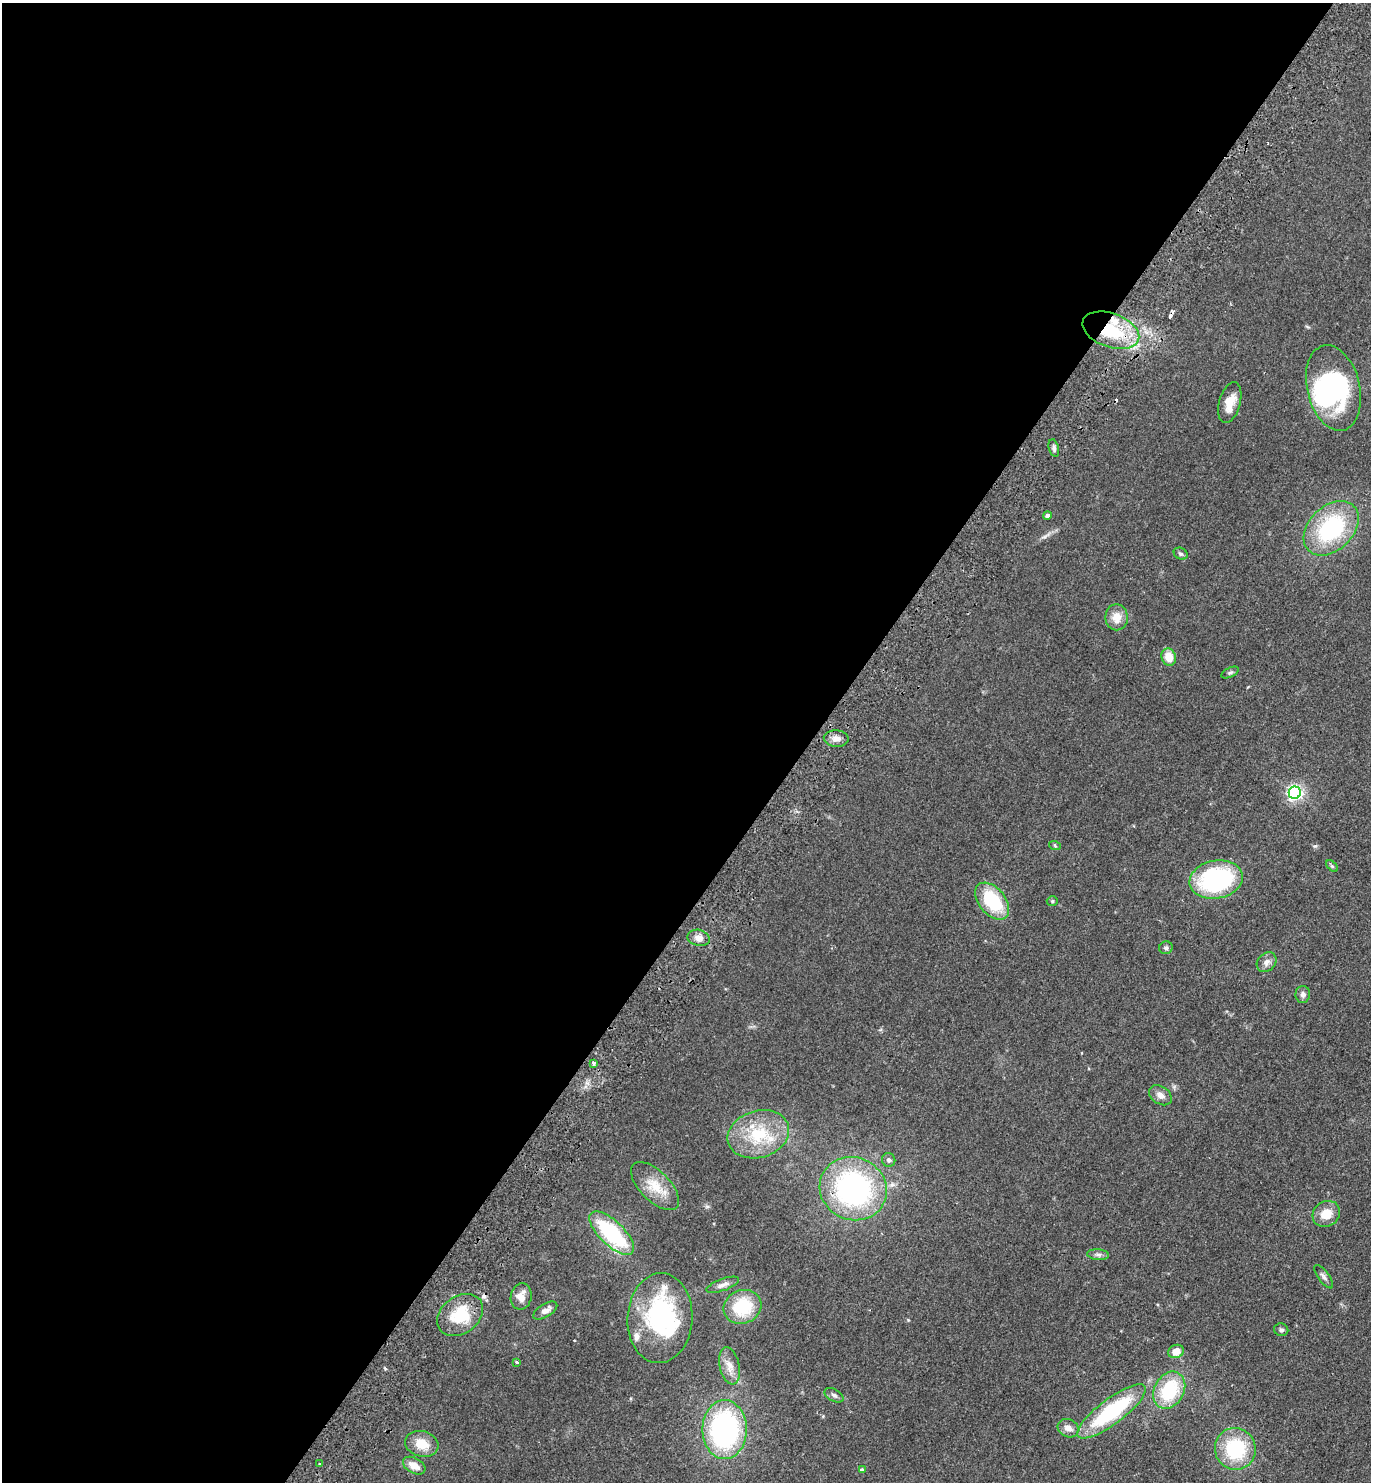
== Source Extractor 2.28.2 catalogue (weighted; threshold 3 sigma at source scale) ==
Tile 5 of 4 x 4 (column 1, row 2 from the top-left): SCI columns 202-1570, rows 2997-4476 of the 6020 x 5993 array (HDU 1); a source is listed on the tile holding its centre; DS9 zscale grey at full resolution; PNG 1373 x 1484 px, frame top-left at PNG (2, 3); each listed source drawn as its Kron ellipse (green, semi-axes under 4 px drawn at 4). Shown black and unused: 59% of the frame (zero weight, under 2 of 3 exposures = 3% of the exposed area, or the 3 px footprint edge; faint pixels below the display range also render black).
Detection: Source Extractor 2.28.2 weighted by HDU 2 'WHT'; one run over the whole footprint, this tile lists its part. Background 0.0949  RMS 0.009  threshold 0.0403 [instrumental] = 3 sigma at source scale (4.5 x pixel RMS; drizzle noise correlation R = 1.50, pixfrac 1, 0.05/0.05 arcsec/px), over >= 5 px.
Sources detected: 61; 3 inside a brighter object's white glare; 5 cosmic-ray / hot-pixel residue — neither listed nor drawn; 2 inside a brighter listed object's ellipse — not listed separately; the other 51 listed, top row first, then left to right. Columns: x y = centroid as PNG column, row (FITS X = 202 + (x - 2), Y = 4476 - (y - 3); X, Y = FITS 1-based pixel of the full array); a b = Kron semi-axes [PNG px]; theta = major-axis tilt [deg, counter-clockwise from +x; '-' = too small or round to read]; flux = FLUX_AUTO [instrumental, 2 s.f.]
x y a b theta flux
1111 330 29 17 -20 57
1333 388 43 26 -77 110
1230 403 21 10 74 12
1054 448 9 5 -77 2.4
1047 515 4 4 - 2.3
1331 528 32 22 44 90
1181 554 7 5 -29 1.9
1117 617 13 11 -89 11
1169 657 9 7 -73 13
1230 673 9 5 26 1.7
836 739 12 8 -4 5.2
1295 793 6 6 - 250
1055 846 6 4 -20 1.1
1332 866 7 4 -44 1.3
1216 880 27 19 11 110
992 901 21 13 -51 53
1052 901 5 5 - 1.4
699 938 11 8 -12 5.9
1166 948 7 6 - 1.9
1266 962 11 8 45 4.8
1303 994 8 7 - 3.3
594 1063 4 3 - 3.1
1160 1095 12 9 -34 5.6
758 1134 31 23 17 45
889 1160 7 6 - 2.6
655 1186 30 15 -45 19
853 1189 34 31 -23 180
1326 1214 14 12 35 14
612 1233 28 12 -44 79
1098 1255 11 5 -5 2.7
1324 1277 14 5 -54 2.9
723 1285 17 6 20 4.4
521 1296 13 10 82 9.5
743 1307 19 16 21 40
545 1311 13 6 32 5.3
460 1315 25 18 37 34
660 1318 45 32 87 110
1281 1330 7 6 - 2.2
1176 1351 8 6 23 9
517 1362 3 3 - 1.5
729 1366 19 10 -77 8.5
1169 1390 19 15 61 49
834 1395 10 6 -30 2.7
1112 1411 42 12 37 85
1068 1428 11 8 -27 6.4
725 1430 29 22 89 160
422 1444 17 12 -16 15
1235 1449 21 20 - 58
320 1464 3 3 - 1.8
414 1466 12 7 -30 9.3
862 1470 4 4 - 2.6
Overlapping masked pixels (flux is a lower limit): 1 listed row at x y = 1111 330
Unlisted compact peaks at least as high as the median listed source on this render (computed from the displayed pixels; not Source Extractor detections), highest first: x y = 1315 846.